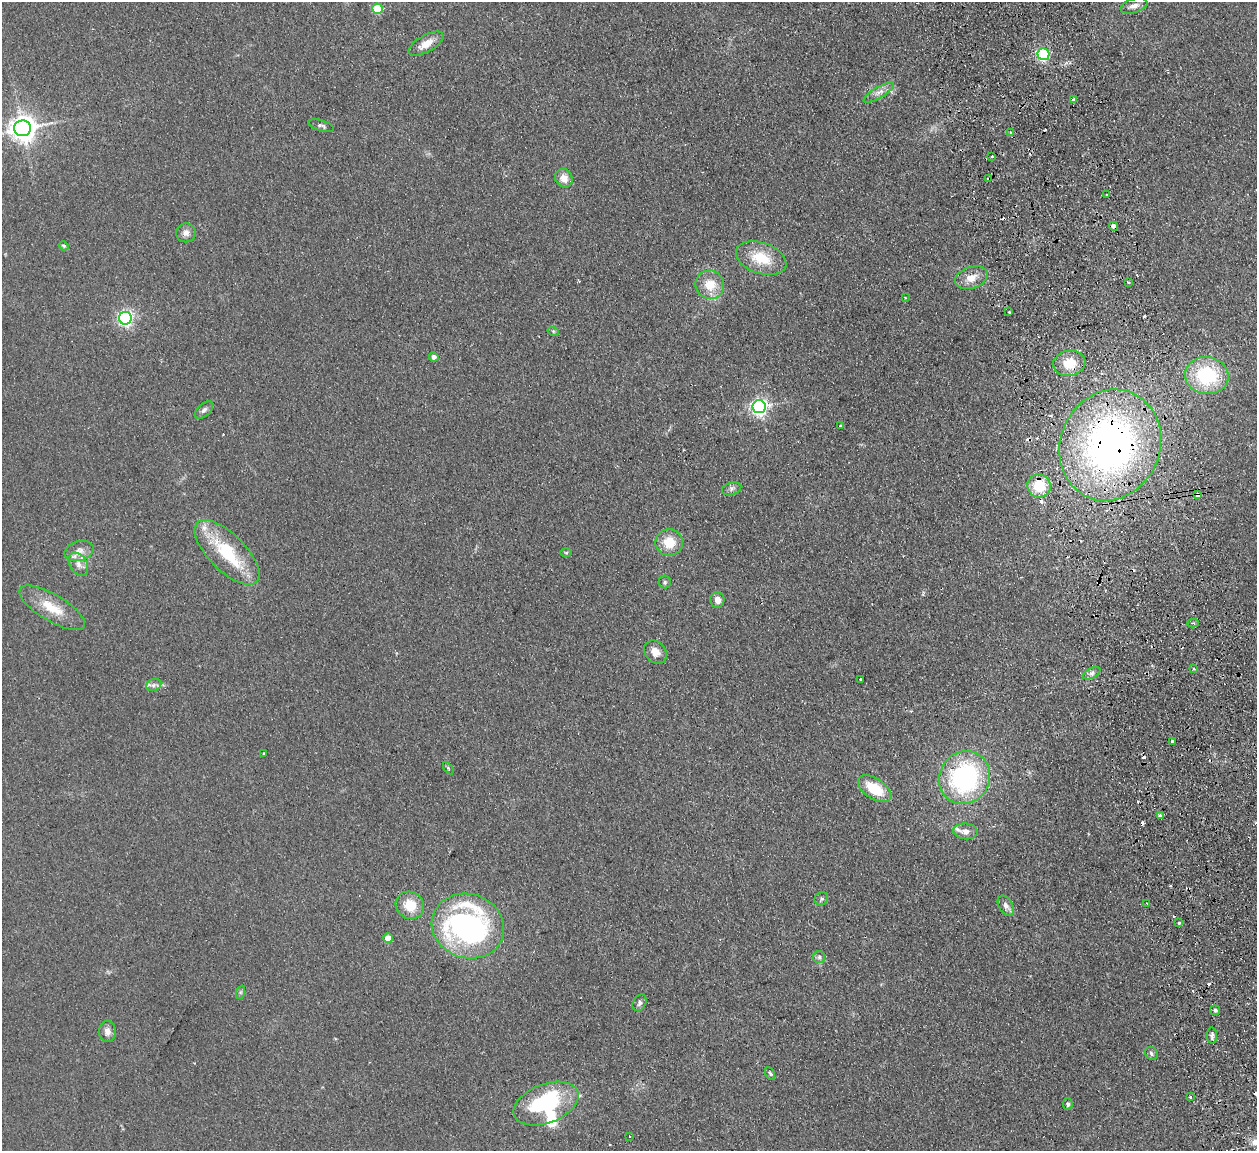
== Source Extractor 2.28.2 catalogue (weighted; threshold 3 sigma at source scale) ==
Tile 6 of 4 x 4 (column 2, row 2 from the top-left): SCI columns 1313-2567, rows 2458-3606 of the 5132 x 5031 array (HDU 1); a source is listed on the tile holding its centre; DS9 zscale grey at full resolution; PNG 1259 x 1153 px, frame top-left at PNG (2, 2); each listed source drawn as its Kron ellipse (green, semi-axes under 4 px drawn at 4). Shown black and unused: <1% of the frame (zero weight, under 2 of 3 exposures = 3% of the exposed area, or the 3 px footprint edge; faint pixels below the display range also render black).
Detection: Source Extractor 2.28.2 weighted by HDU 2 'WHT'; one run over the whole footprint, this tile lists its part. Background 0.136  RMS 0.011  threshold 0.0505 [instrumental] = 3 sigma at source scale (4.5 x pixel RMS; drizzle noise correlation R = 1.50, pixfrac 1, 0.05/0.05 arcsec/px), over >= 5 px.
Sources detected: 94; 1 inside a brighter object's white glare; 16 cosmic-ray / hot-pixel residue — neither listed nor drawn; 3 inside a brighter listed object's ellipse — not listed separately; the other 74 listed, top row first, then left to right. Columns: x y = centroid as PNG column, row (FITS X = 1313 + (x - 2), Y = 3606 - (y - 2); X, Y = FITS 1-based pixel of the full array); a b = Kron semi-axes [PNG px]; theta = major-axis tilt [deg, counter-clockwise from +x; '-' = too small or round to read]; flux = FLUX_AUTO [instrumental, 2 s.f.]
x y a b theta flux
1134 6 14 7 16 6
378 9 5 5 - 47
426 44 19 8 29 13
1043 54 6 6 - 150
879 92 17 5 31 6.9
1073 100 3 3 - 2.7
321 126 13 5 -17 3.1
22 128 8 8 - 1100
1011 133 3 3 - 3.4
992 157 3 2 - 1.7
564 178 9 8 - 11
989 179 4 3 - 3.6
1107 194 3 2 - 1.9
1114 226 4 4 - 5.4
186 233 10 9 - 6.4
64 246 5 4 - 1.5
761 258 26 15 -19 33
971 278 17 10 19 13
1128 282 3 3 - 2.4
710 285 14 14 - 21
905 298 3 2 - 1.2
1009 312 3 3 - 1.6
125 318 6 6 - 280
553 331 6 3 -18 1.4
434 357 4 4 - 5
1069 363 16 12 13 24
1207 376 22 18 -8 77
759 407 6 6 - 380
204 410 11 6 41 3.6
841 426 4 3 - 2.4
1110 445 57 49 66 540
1039 486 12 11 - 32
732 489 10 6 18 3.6
1197 495 4 3 - 16
669 542 13 13 - 23
79 551 15 10 15 9
227 552 42 18 -45 64
566 553 6 4 0 1.2
78 564 12 8 -59 7.8
665 582 6 6 - 2.3
717 600 8 7 - 8.1
52 608 37 13 -31 29
1193 623 5 3 - 2
655 652 13 10 -46 10
1193 669 3 3 - 2.9
1092 673 9 5 27 3.5
860 679 3 2 - 1.3
154 685 8 6 21 3.8
1173 741 4 3 - 7.7
264 753 3 2 - 1.2
448 768 7 3 -55 1.4
964 778 27 25 57 160
875 789 19 10 -34 34
1160 816 4 3 - 8.4
965 831 12 8 -6 7.1
821 899 7 6 - 2.6
1147 904 3 3 - 1.3
410 905 14 13 - 25
1006 906 11 7 -59 5.4
1179 923 3 3 - 3.3
468 926 36 32 -19 300
388 938 5 4 - 21
819 957 6 6 - 2.6
241 992 7 4 71 1.7
640 1003 8 6 62 3.5
1215 1010 5 5 - 2
107 1031 11 8 -86 6.8
1212 1035 8 5 -88 3
1151 1053 7 6 - 2.7
770 1074 7 4 -62 1.8
1190 1097 3 3 - 1.9
546 1104 34 19 21 110
1068 1104 6 5 - 2.3
629 1136 3 3 - 3.5
Overlapping masked pixels (flux is a lower limit): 4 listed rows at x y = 989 179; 1114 226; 1110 445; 1197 495